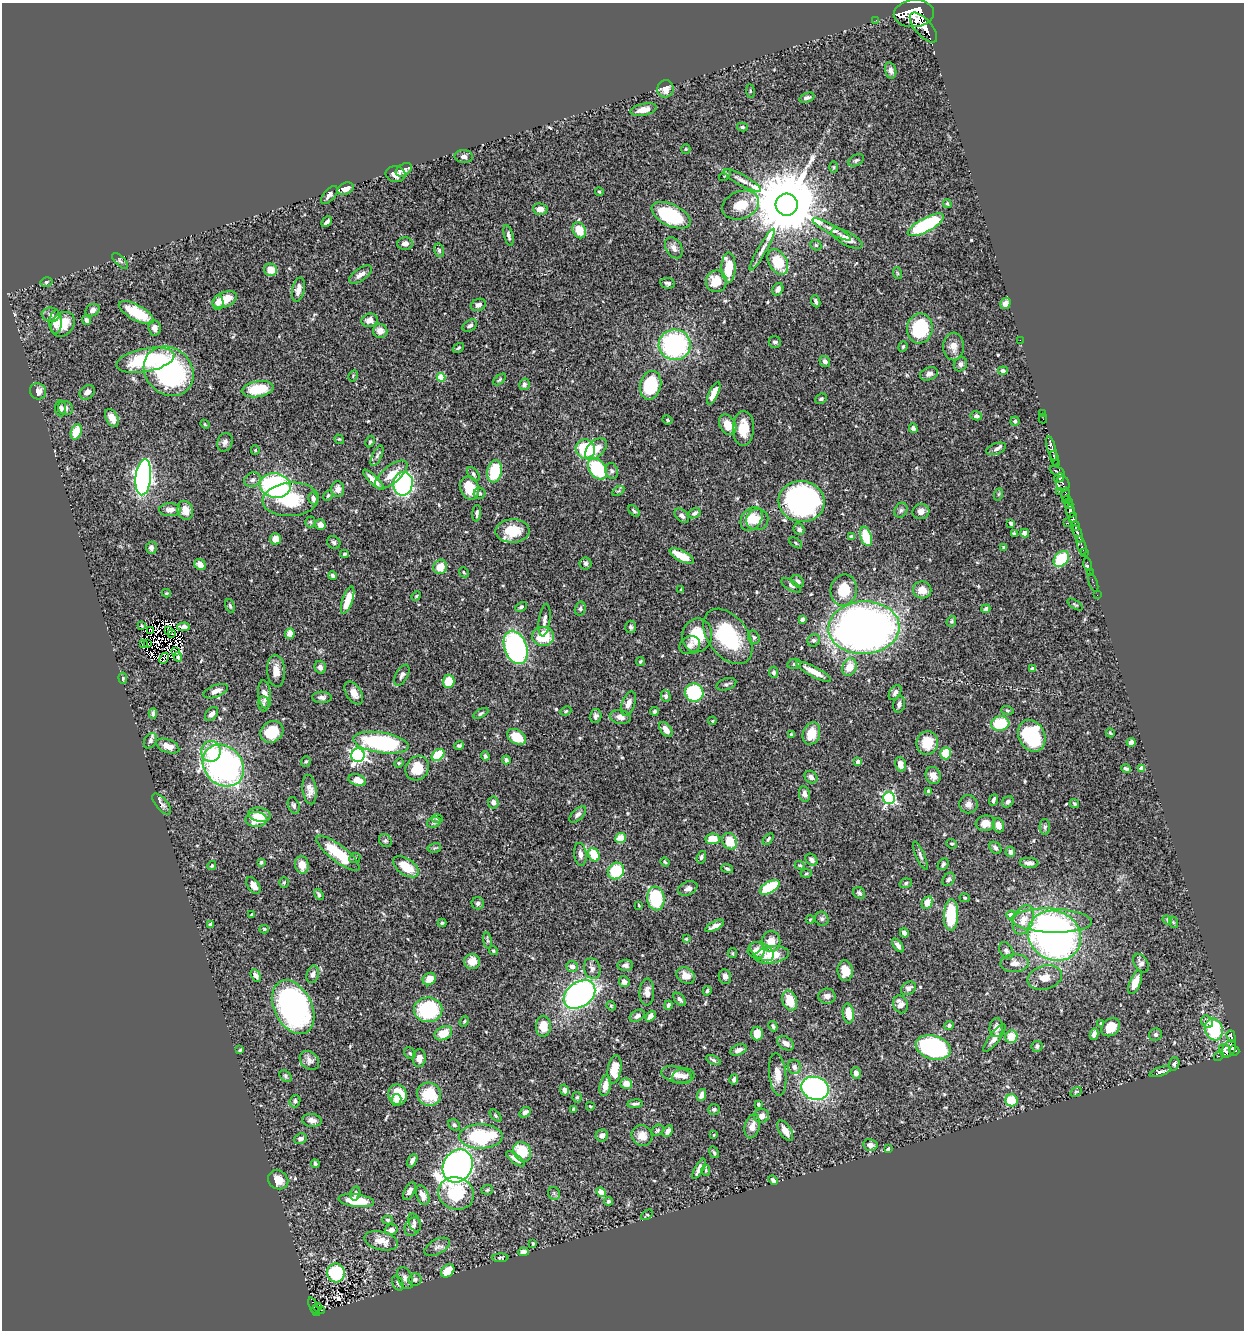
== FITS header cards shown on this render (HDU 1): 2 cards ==
NAXIS1  =                 1242
NAXIS2  =                 1328

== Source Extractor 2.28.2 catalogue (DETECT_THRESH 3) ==
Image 1242 x 1328 px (HDU 1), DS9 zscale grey, 1 PNG px = 1 image px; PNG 1246 x 1332 px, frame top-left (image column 1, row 1328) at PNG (2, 3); each listed source drawn as its Kron ellipse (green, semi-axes under 4 px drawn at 4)
Background 0.623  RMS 0.022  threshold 0.066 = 3 sigma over >= 5 px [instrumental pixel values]
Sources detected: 557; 5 with non-positive FLUX_AUTO (blend fragments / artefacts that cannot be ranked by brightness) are neither listed nor drawn; of the other 552, the 500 brightest by FLUX_AUTO listed and drawn (52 fainter detections omitted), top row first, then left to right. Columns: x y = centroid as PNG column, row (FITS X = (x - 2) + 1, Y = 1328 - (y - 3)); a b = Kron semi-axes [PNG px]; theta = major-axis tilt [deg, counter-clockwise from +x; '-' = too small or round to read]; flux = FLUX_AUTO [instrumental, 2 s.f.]
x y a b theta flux
914 13 20 13 4 7700
876 20 2 2 - 9.8
923 27 18 8 -49 2500
891 70 8 5 -74 5.5
666 89 8 8 - 12
750 91 7 3 -82 1.5
807 98 8 4 20 4.8
644 110 13 6 11 14
742 127 5 4 - 2.4
686 149 5 4 - 1.6
464 157 9 6 -3 5.5
856 160 8 5 28 3
834 167 6 4 -89 1.9
404 170 9 6 31 9.1
395 174 10 8 -8 9.7
725 175 7 3 45 1.5
742 180 21 5 -29 9.6
346 189 8 5 23 9.6
599 192 4 3 - 1.7
329 195 11 5 49 5.6
947 204 4 3 - 1.8
741 205 19 13 21 29
787 205 11 11 - 19000
540 209 7 6 - 11
671 215 21 11 -26 110
327 222 6 3 46 4.5
926 225 20 7 28 120
832 229 22 5 -28 8
579 230 8 6 -65 32
508 235 10 4 -76 5
847 238 17 6 -28 14
405 244 8 6 1 7
816 245 6 5 - 2.2
674 248 11 8 -60 8.4
439 250 7 5 -80 3
762 250 24 4 60 8.6
120 261 10 4 -45 3.1
778 262 14 9 -60 49
728 267 15 7 89 34
271 270 6 6 - 18
897 273 6 3 -71 1.7
360 275 13 6 34 7.8
716 281 11 10 - 30
46 282 6 5 - 2.7
668 283 7 5 -8 3.9
778 289 6 5 - 6.8
298 290 12 6 78 11
225 300 13 7 21 24
816 301 6 3 -69 3.3
218 303 7 5 87 8
1005 303 6 5 - 8.1
478 305 8 6 22 5.5
93 310 7 6 - 4.9
136 313 19 7 -29 41
51 315 9 7 -8 5.6
86 320 5 4 - 4.9
370 320 8 6 10 8.8
56 322 11 6 87 15
63 324 13 10 52 29
470 326 8 5 33 5.7
154 328 7 6 - 8
920 328 15 13 82 96
380 331 7 7 - 9.5
1020 340 2 2 - 12
775 342 6 5 - 4.1
675 345 16 15 - 210
953 346 14 10 -89 13
903 347 5 4 - 1.9
458 348 6 3 34 2.2
145 360 29 11 11 110
825 361 6 5 - 6.2
960 364 7 6 - 4.1
169 371 27 23 -43 270
1003 371 5 4 - 3.5
929 374 9 6 20 6.3
353 376 6 4 60 1.8
441 377 4 4 - 49
500 380 7 4 41 2.2
524 384 6 5 - 3.5
651 385 14 10 77 97
258 389 16 8 10 49
38 391 8 8 - 9.5
87 392 8 6 42 7
714 393 12 4 65 19
821 399 6 5 - 2.7
61 408 8 5 -84 5.5
66 408 8 6 -36 4.3
1042 413 4 2 - 7.1
976 416 6 4 -12 4.2
112 418 9 6 -61 15
1043 419 5 2 - 13
667 420 5 3 - 2
1015 421 4 4 - 2
205 424 5 4 - 1.5
728 425 11 8 -59 19
743 428 17 10 88 28
913 428 5 4 - 5.4
76 432 8 5 72 27
339 439 5 4 - 1.6
225 442 9 7 68 5.6
370 442 6 4 63 2.2
1051 448 12 4 -75 950
585 449 10 9 - 69
596 449 13 8 44 25
996 449 10 5 20 4.3
255 450 5 4 - 1.8
377 456 11 4 64 4.1
1055 459 8 4 -79 520
1057 464 3 3 - 120
597 469 12 8 -53 110
495 471 11 7 79 58
612 471 8 6 -74 3.9
1057 471 8 4 -24 120
473 474 8 5 -54 3.1
391 475 19 9 39 23
143 477 18 7 84 630
1059 478 5 4 - 210
252 480 8 7 - 5.6
374 480 14 4 -44 11
403 484 12 9 82 290
1063 484 8 6 -76 280
275 485 15 12 -11 240
470 488 12 9 -66 35
338 489 7 6 - 10
618 491 7 4 32 2
1059 491 2 2 - 30
479 493 6 5 - 4.2
999 494 6 4 70 2
1066 494 6 4 81 270
328 496 6 4 61 2
313 498 6 4 -76 4.9
291 499 28 17 4 63
1067 500 4 3 - 160
801 501 23 20 -7 350
1069 505 4 3 - 110
170 510 11 6 1 7.7
185 510 9 7 -69 14
901 510 8 6 62 3.8
634 511 7 4 -45 2.4
921 511 8 7 - 8.3
1070 511 6 4 -84 980
477 513 8 4 84 3.8
694 513 6 4 28 4.5
682 516 8 5 -44 5
1073 517 5 3 - 230
751 519 13 9 53 24
757 520 11 10 - 22
310 522 5 5 - 2.1
1011 523 4 3 - 3
1068 523 2 2 - 6.1
320 525 5 5 - 12
1075 526 5 3 - 340
799 529 6 5 - 3.8
512 531 17 11 2 41
1014 533 4 3 - 2.2
1025 533 4 4 - 8.1
1078 534 9 3 -68 650
866 536 10 5 -74 53
851 537 4 4 - 5.7
275 539 5 5 - 13
334 542 7 6 - 3.5
796 543 7 4 -36 2
1082 546 10 3 -74 110
1004 547 4 3 - 2.2
151 548 6 5 - 4.9
1084 553 3 2 - 43
344 554 4 3 - 2.6
682 556 13 5 -27 29
1061 559 9 6 47 74
586 563 6 6 - 3.6
200 564 6 5 - 9.4
1088 564 7 3 -77 24
440 567 7 6 - 20
464 572 5 4 - 1.8
1090 572 2 2 - 7.4
333 576 4 4 - 3.4
798 581 7 5 -42 5.8
1093 583 9 2 -72 14
791 585 11 5 -32 3.7
681 590 4 3 - 1.6
844 590 16 13 78 42
922 590 9 8 - 17
167 593 4 4 - 1.5
1097 595 2 2 - 7.1
416 596 5 4 - 1.6
348 600 14 5 71 28
1075 605 9 3 -31 1.8
230 606 7 4 -73 2.7
521 607 6 4 28 2.4
580 609 7 5 76 3.1
986 609 4 4 - 3.6
802 619 4 3 - 3
544 620 16 5 82 7.8
951 621 6 4 68 2.2
142 626 3 3 - 1.8
184 627 6 4 1 7.1
631 627 6 5 - 3.1
864 628 35 26 3 1000
168 630 3 2 - 2
150 631 4 2 - 1.5
172 634 2 2 - 1.9
290 634 5 4 - 15
697 635 17 15 78 46
543 636 11 9 -1 46
728 636 31 19 -53 120
754 637 7 5 -66 3.1
814 640 6 6 - 2.9
144 644 3 2 - 2.4
148 644 4 3 - 3.1
690 645 10 8 24 7.1
516 647 17 11 -70 280
176 651 4 2 - 2.1
178 657 4 2 - 2.2
164 658 6 2 65 3
640 661 4 4 - 1.9
794 664 7 5 13 2.4
320 667 6 5 - 5.4
849 667 9 7 70 21
1033 668 4 4 - 2.8
276 671 16 9 -85 15
813 671 19 5 -28 16
773 672 6 4 -86 3.9
402 675 11 6 62 5.1
123 678 5 4 - 2
448 681 7 6 - 30
726 684 10 6 19 3.8
216 691 13 6 21 9.2
694 692 9 9 - 120
354 693 13 7 -56 11
895 693 8 5 56 5.4
265 694 14 6 -83 13
666 696 6 4 -86 3.3
322 697 10 5 -2 5.3
628 703 12 6 69 9.5
263 704 7 5 -87 3.4
899 704 8 5 75 5.8
1007 710 6 4 -17 2.2
566 711 6 4 23 2
654 711 4 4 - 2.7
481 713 8 4 29 2.7
153 714 5 4 - 4.2
211 714 8 5 48 6.8
596 716 7 5 76 4.4
620 717 10 7 -10 9.5
712 721 4 3 - 1.6
1000 723 9 7 6 66
666 729 8 5 -54 11
272 732 12 10 35 43
1110 733 4 3 - 2.1
791 734 4 3 - 1.5
811 734 11 8 70 27
1032 736 16 13 -64 130
517 737 10 7 -32 32
150 741 8 6 59 3.6
1131 742 4 4 - 6.9
381 743 28 10 -8 180
927 743 12 11 - 29
168 746 12 6 -21 14
459 746 5 4 - 3
211 751 10 10 - 26
946 753 6 5 - 47
358 755 7 6 - 410
438 755 7 5 39 57
485 756 5 4 - 3.6
506 760 4 4 - 4.4
306 761 5 4 - 2.3
858 762 4 4 - 13
399 763 5 4 - 1.8
900 764 7 5 -75 13
223 766 23 19 -49 450
417 768 13 11 56 33
1142 768 4 4 - 20
1126 769 5 3 - 3.4
933 775 9 7 -67 12
811 777 7 5 -42 6.8
357 780 9 5 -17 17
309 789 15 7 -84 11
928 791 3 3 - 3
804 794 8 5 -79 7.9
889 798 6 6 - 250
994 800 6 3 70 3.9
1008 802 6 5 - 4.2
493 803 6 5 - 5.3
1074 803 5 4 - 2.2
162 804 13 5 -51 4.7
968 804 9 9 - 7.7
294 805 9 5 -70 3.3
578 814 10 5 45 5.4
259 815 11 7 -11 15
256 819 11 7 0 32
437 819 6 4 -2 2
434 822 7 5 16 2.8
985 823 9 7 9 14
998 825 7 5 -70 11
1045 827 8 5 -89 3.3
620 838 5 5 - 22
713 839 7 5 9 25
768 839 7 4 53 2.8
385 841 7 6 - 3
730 841 8 7 - 33
952 844 5 4 - 2.3
434 848 7 5 11 2.3
995 848 7 5 -48 4.5
1010 852 5 5 - 5.6
338 853 26 8 -37 60
580 854 11 6 -83 7.3
594 855 7 5 -65 38
920 856 15 4 -67 4.4
701 857 6 4 73 3
355 858 6 5 - 2.8
811 860 7 5 -48 6.4
261 862 4 3 - 2
665 862 4 3 - 1.9
1029 863 9 5 -4 6.3
943 864 6 5 - 3.3
212 865 4 4 - 2.1
302 865 9 7 -79 18
800 865 5 4 - 1.8
406 867 14 8 -35 34
727 869 6 3 -18 2.5
616 871 8 8 - 68
806 874 5 3 - 1.7
949 879 7 5 55 3.7
284 882 5 4 - 1.8
906 883 6 4 18 2.5
253 885 9 5 -55 9.3
770 887 11 5 30 73
688 888 10 6 22 6.1
859 893 6 5 - 3.5
319 894 6 3 -59 2.7
656 898 12 8 -82 81
965 898 5 4 - 1.8
478 903 6 6 - 4.1
927 903 7 5 62 22
639 905 4 3 - 1.5
251 914 3 3 - 1.6
951 915 16 7 87 73
1011 915 4 4 - 15
810 919 4 3 - 1.6
822 919 7 6 - 3.8
1023 920 15 9 69 21
1167 920 5 4 - 1.7
1052 921 40 12 -2 83
1173 922 6 4 -72 1.7
442 923 4 3 - 2
210 925 4 3 - 3
715 926 10 4 28 8.1
264 929 4 4 - 2
904 933 5 4 - 5.6
1054 936 27 24 -31 690
686 939 3 3 - 1.8
487 941 8 4 -81 2.8
771 941 10 9 - 17
898 945 8 4 -54 6.6
756 950 8 8 - 9
493 951 5 4 - 2.4
762 951 13 8 -30 17
1006 951 9 6 -58 4.6
732 953 5 4 - 1.7
772 955 17 8 8 35
472 961 8 7 - 19
1015 963 14 9 4 10
1141 963 10 6 -60 6.6
625 965 8 5 4 5.3
572 966 5 5 - 7.6
592 969 10 8 -73 6.3
845 971 10 7 -84 18
313 974 9 6 75 5.6
686 975 10 7 -32 12
256 976 7 4 -61 5.6
725 976 7 6 - 5.7
1045 977 17 12 15 18
429 979 7 5 39 18
624 982 5 5 - 7.3
1135 982 13 5 68 21
908 988 8 6 38 5.9
707 991 5 4 - 3.5
647 992 13 7 87 11
579 995 17 12 35 440
827 996 8 7 - 7.8
680 999 7 4 -49 3.8
790 1001 10 7 -72 30
900 1004 9 7 -69 12
668 1005 4 3 - 3.4
611 1006 5 4 - 1.5
293 1007 28 18 -63 370
428 1010 14 12 -1 120
848 1013 10 5 -83 23
637 1016 8 5 30 5.1
650 1016 6 4 50 7.5
464 1021 6 4 66 2
1207 1022 6 5 - 4.7
1101 1023 3 3 - 1.6
949 1025 5 4 - 3.7
543 1026 10 7 88 23
773 1026 5 4 - 3
1111 1027 10 8 46 26
996 1028 9 6 85 8.3
1214 1029 11 9 -72 82
443 1033 9 6 28 27
757 1033 7 6 - 19
1094 1034 6 4 78 6.1
1156 1035 6 6 - 3.9
1231 1036 6 3 -72 130
1011 1037 6 6 - 31
994 1038 17 5 53 8.6
786 1043 9 6 -33 9
1037 1046 5 5 - 4.5
933 1047 18 12 -16 210
1229 1048 9 6 60 350
240 1050 4 4 - 1.9
738 1050 8 5 21 6.7
1234 1050 5 5 - 310
1225 1051 7 5 -66 200
410 1053 6 5 - 2.3
1219 1056 5 4 - 19
419 1058 9 6 86 12
309 1060 10 8 -41 7.4
713 1060 8 4 -25 2.8
1174 1064 7 5 71 2.9
794 1067 7 6 - 7.4
614 1069 14 6 82 26
1160 1072 11 4 18 4.2
856 1073 6 5 - 8.1
778 1074 21 8 -84 16
676 1075 16 8 -13 12
286 1076 7 5 -43 2.6
683 1076 11 7 10 6.9
734 1080 5 4 - 3.6
626 1084 6 5 - 15
605 1086 10 5 78 13
815 1088 14 11 -17 310
564 1090 5 4 - 5.9
1076 1092 6 4 30 1.8
429 1094 12 11 - 43
398 1095 10 9 - 30
701 1095 6 4 70 7.3
577 1097 5 4 - 2
396 1100 6 5 - 7.2
1011 1100 6 6 - 43
295 1101 6 5 - 3.8
635 1104 7 4 5 3.9
758 1105 3 3 - 3.8
590 1106 4 3 - 1.7
574 1109 4 3 - 4.4
714 1109 6 5 - 3.2
525 1112 6 4 30 6
496 1116 7 4 -46 2.2
762 1116 8 6 12 8.5
312 1120 10 6 -7 8.4
454 1125 6 5 - 3.2
752 1126 12 7 76 11
657 1130 6 4 40 2.6
668 1131 6 4 55 5.7
785 1131 11 6 -57 13
602 1135 6 6 - 6.9
642 1135 11 10 - 14
714 1135 4 3 - 1.5
481 1136 22 12 0 110
300 1139 6 5 - 5.3
870 1145 7 6 - 6.9
888 1149 3 3 - 2
522 1152 10 8 -57 47
714 1152 6 3 -57 2.4
515 1159 11 4 -38 7.8
412 1161 7 4 63 4.6
315 1164 4 3 - 3.4
458 1166 17 14 59 1200
699 1169 11 4 62 8.5
706 1170 5 4 - 2.2
278 1180 10 9 - 16
773 1180 5 3 - 3.3
487 1190 6 5 - 2.3
409 1191 9 5 62 6.9
601 1192 5 4 - 17
456 1193 18 16 -21 72
554 1193 6 6 - 2.5
355 1194 7 5 75 4.2
423 1195 10 6 -67 12
356 1201 18 6 -7 48
608 1201 4 4 - 3.1
647 1215 7 4 34 1.7
388 1220 5 4 - 2.5
414 1222 9 5 -70 4.6
413 1227 10 7 59 7
391 1230 6 5 - 7.1
381 1241 17 9 -15 21
533 1243 3 3 - 1.8
437 1247 14 7 28 6.9
524 1252 5 4 - 6.2
500 1258 8 4 1 3
448 1271 7 5 43 25
336 1273 9 9 - 97
405 1278 12 7 -65 6.5
415 1279 6 6 - 3.6
398 1283 8 5 -67 3.8
313 1305 8 3 -67 39
318 1307 4 2 - 13
321 1310 3 2 - 5.9
316 1311 5 3 - 58
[52 fainter detections neither listed nor drawn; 5 non-positive-flux detections neither listed nor drawn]